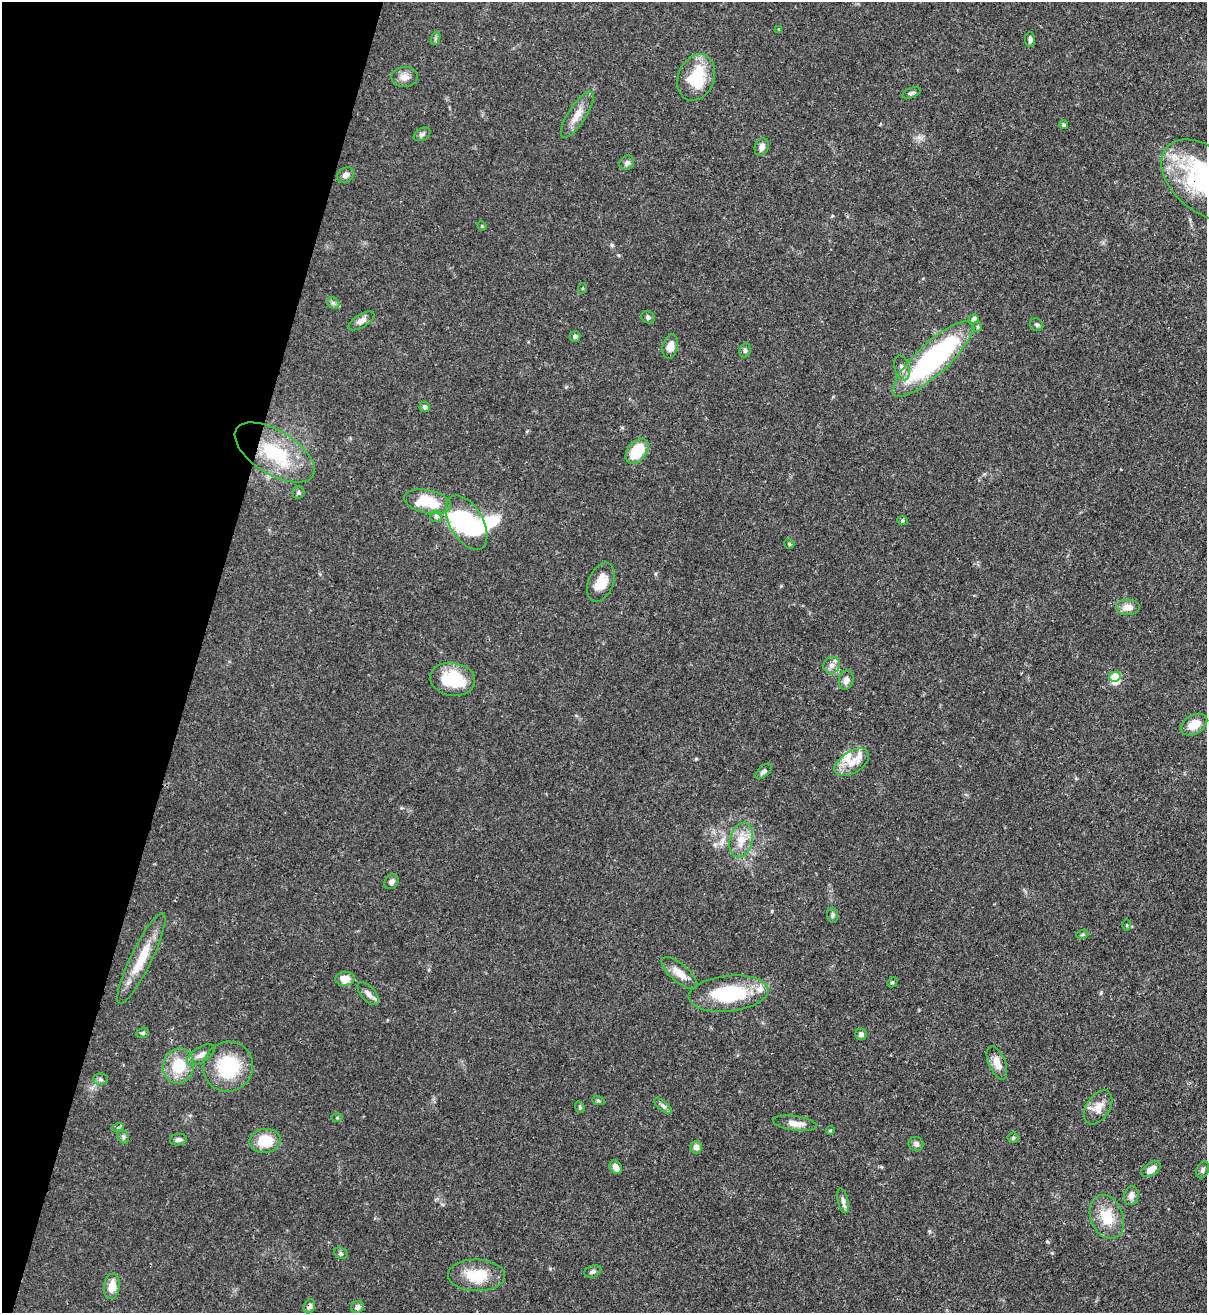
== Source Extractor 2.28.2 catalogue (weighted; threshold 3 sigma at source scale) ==
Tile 9 of 4 x 4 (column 1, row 3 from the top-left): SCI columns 219-1423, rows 1341-2651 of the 5381 x 5304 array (HDU 1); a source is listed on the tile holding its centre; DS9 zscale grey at full resolution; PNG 1209 x 1315 px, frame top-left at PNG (2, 2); each listed source drawn as its Kron ellipse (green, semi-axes under 4 px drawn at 4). Shown black and unused: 16% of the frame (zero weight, under 3 of 4 exposures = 7% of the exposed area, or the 3 px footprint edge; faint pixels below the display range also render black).
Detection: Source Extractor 2.28.2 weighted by HDU 2 'WHT'; one run over the whole footprint, this tile lists its part. Background 0.0871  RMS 0.004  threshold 0.0179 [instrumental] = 3 sigma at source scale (4.5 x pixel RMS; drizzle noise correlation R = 1.50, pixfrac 1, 0.05/0.05 arcsec/px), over >= 5 px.
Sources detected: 96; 3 inside a brighter object's white glare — neither listed nor drawn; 5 inside a brighter listed object's ellipse — not listed separately; the other 88 listed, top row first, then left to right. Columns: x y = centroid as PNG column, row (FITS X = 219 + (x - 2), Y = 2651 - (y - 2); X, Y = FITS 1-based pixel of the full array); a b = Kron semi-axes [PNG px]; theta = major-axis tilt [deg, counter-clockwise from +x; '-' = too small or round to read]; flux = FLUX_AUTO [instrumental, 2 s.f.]
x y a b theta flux
779 29 3 3 - 0.5
436 38 7 4 71 0.76
1030 40 7 5 -86 1.2
404 77 13 10 2 2.9
696 78 24 18 68 16
911 93 10 5 22 1
577 115 27 9 57 5
1064 125 4 4 - 0.72
422 134 9 6 30 1
762 147 9 6 69 2
627 163 8 7 - 1.2
345 175 9 7 35 1.8
1205 180 50 32 -40 53
482 226 5 4 - 0.41
583 288 5 3 - 0.34
333 303 7 5 -44 0.94
648 317 7 5 -30 0.99
974 319 5 5 - 2.7
361 321 15 6 31 2.2
1037 325 7 6 - 0.9
977 327 5 4 - 0.56
575 336 5 5 - 0.97
670 347 12 7 78 3.7
745 350 7 5 78 0.87
933 359 53 15 43 74
902 368 13 7 -73 2.1
425 407 5 5 - 0.83
637 451 14 9 51 13
275 452 45 21 -32 26
298 492 6 6 - 0.78
427 502 24 11 -13 15
436 516 6 5 - 1.2
903 521 5 3 - 0.48
467 523 30 16 -60 33
789 544 5 5 - 0.7
601 582 20 12 68 6.8
1127 607 12 8 0 3.2
831 665 9 8 - 2.1
1115 677 5 5 - 11
452 679 23 16 -10 19
846 680 10 7 76 2.3
1194 725 14 9 30 5.6
852 762 19 10 33 5.5
764 771 10 5 42 1.1
741 840 17 11 76 5.9
391 882 8 6 49 1.4
832 915 7 5 -82 0.9
1127 925 6 4 -89 0.42
1082 935 6 4 19 0.56
141 958 50 10 64 12
680 973 22 9 -41 4.6
345 979 9 7 0 5
892 982 5 4 - 0.5
368 994 14 7 -47 2.3
729 994 40 18 6 26
143 1033 6 5 - 0.69
861 1034 5 5 - 1.3
201 1055 16 7 33 2.5
997 1063 18 8 -67 4.5
179 1066 17 15 78 13
228 1067 25 24 - 22
100 1079 7 6 - 0.98
598 1100 6 4 -19 0.53
663 1106 10 4 -39 1.2
580 1107 6 4 -70 0.62
1098 1107 19 11 57 4.5
337 1118 5 3 - 0.39
795 1123 22 7 -8 3.6
118 1128 6 4 20 0.6
830 1130 4 4 - 0.47
123 1137 7 5 -61 0.82
1013 1138 5 5 - 0.65
178 1140 8 5 8 1.1
265 1141 15 12 9 10
916 1144 7 7 - 1.2
696 1147 6 5 - 2.2
616 1167 7 5 -56 2.4
1151 1169 11 6 33 3.3
1203 1170 9 6 67 1
1131 1196 9 7 76 2.4
843 1201 13 5 -76 1.6
1107 1217 22 16 -69 10
341 1253 7 5 -22 0.77
593 1271 9 6 18 1
476 1275 28 16 -1 12
112 1286 13 8 82 4.9
309 1306 7 5 67 1.3
357 1307 6 5 - 1.6
Overlapping masked pixels (flux is a lower limit): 2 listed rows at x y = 1205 180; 309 1306
Isophote crosses this tile's border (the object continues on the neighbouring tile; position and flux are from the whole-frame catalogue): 1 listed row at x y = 1205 180